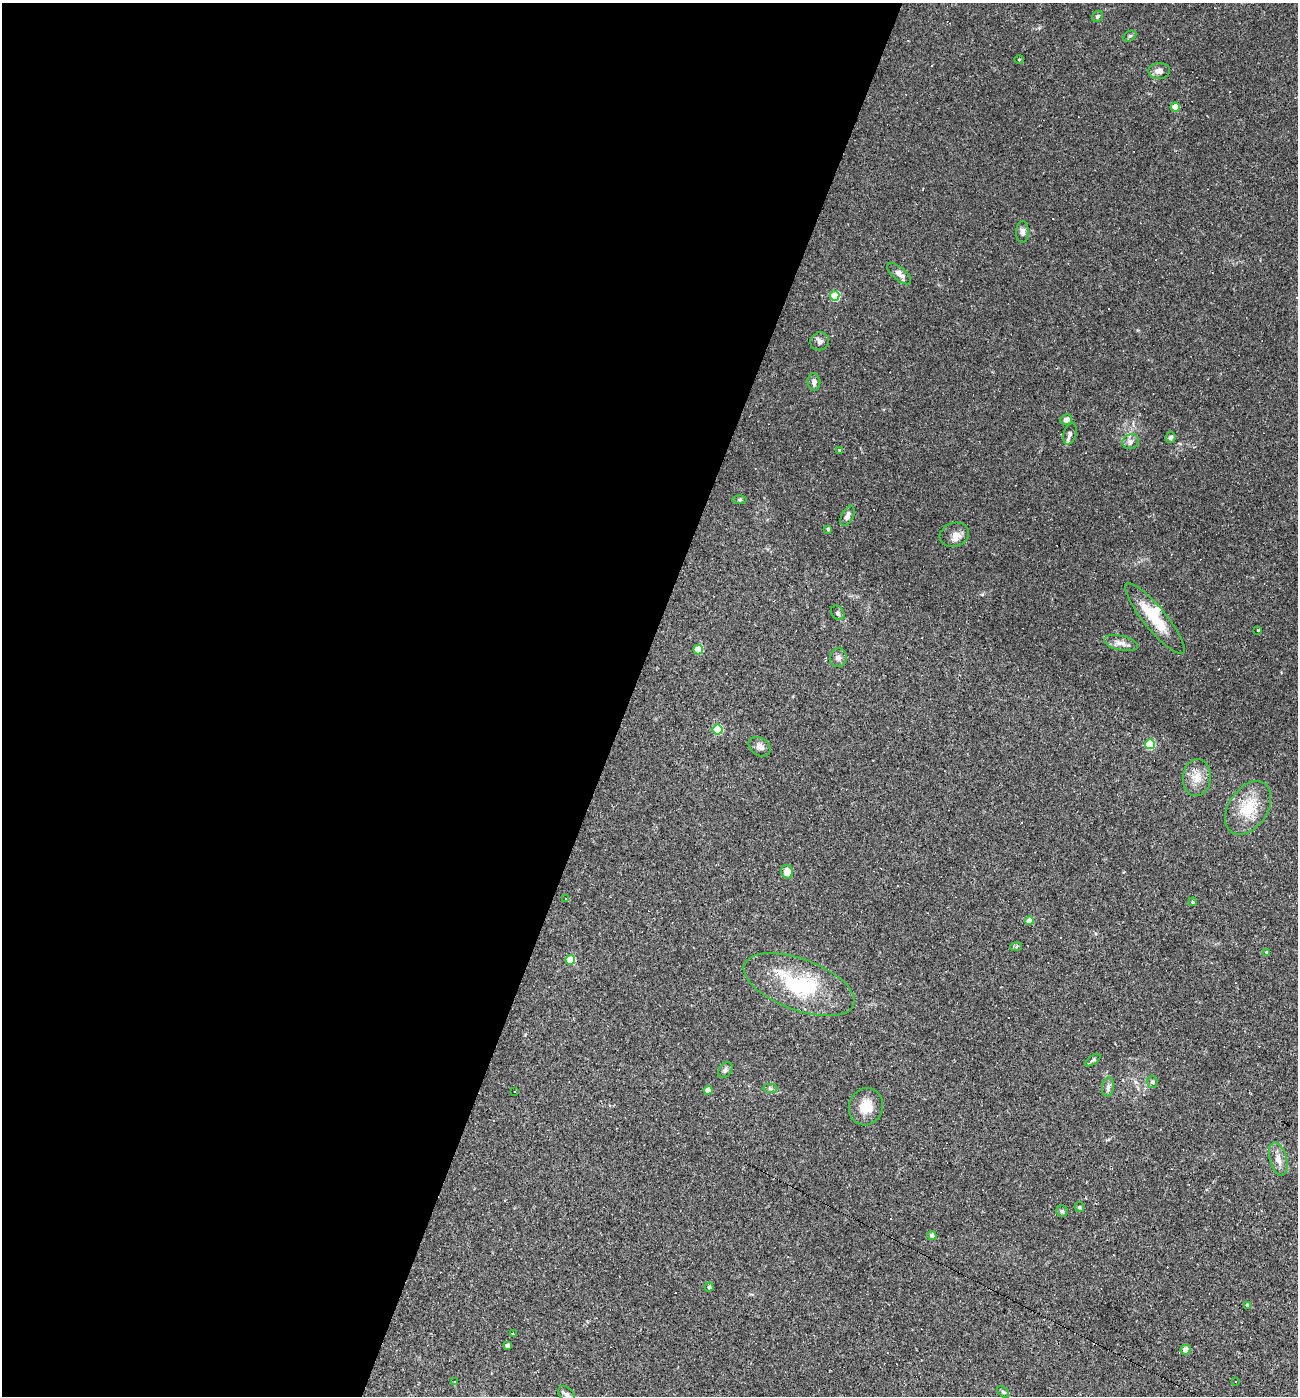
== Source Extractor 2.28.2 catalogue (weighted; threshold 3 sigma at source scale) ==
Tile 5 of 4 x 4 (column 1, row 2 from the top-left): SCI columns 271-1566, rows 2791-4184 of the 5591 x 5579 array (HDU 1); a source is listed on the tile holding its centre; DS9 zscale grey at full resolution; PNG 1300 x 1398 px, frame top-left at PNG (2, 3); each listed source drawn as its Kron ellipse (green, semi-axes under 4 px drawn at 4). Shown black and unused: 49% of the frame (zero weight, under 2 of 3 exposures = <1% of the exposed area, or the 3 px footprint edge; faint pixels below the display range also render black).
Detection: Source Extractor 2.28.2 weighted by HDU 2 'WHT'; one run over the whole footprint, this tile lists its part. Background 0.0501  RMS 0.0055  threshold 0.025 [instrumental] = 3 sigma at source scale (4.5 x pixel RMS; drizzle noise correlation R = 1.50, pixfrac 1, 0.05/0.05 arcsec/px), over >= 5 px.
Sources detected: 78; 17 cosmic-ray / hot-pixel residue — neither listed nor drawn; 2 inside a brighter listed object's ellipse — not listed separately; the other 59 listed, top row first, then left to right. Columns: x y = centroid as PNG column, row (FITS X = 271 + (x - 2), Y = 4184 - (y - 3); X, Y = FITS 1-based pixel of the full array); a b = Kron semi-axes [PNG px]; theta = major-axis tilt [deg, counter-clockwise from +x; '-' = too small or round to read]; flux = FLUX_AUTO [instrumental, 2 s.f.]
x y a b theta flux
1098 16 6 5 - 0.99
1130 36 7 5 27 0.98
1019 59 4 3 - 0.45
1159 71 11 8 3 2.9
1175 107 4 4 - 10
1022 232 11 6 90 2
899 274 14 6 -40 3.3
835 296 5 5 - 25
820 341 9 8 - 2
814 382 9 6 -84 2.4
1066 420 6 5 - 2.6
1070 434 11 6 73 2.1
1171 437 6 5 - 1.6
1131 442 8 7 - 2
840 450 4 3 - 0.47
740 500 7 3 0 0.8
847 516 11 6 64 2.4
828 529 4 3 - 1
954 535 15 12 17 4.2
838 613 8 6 -54 1.1
1155 618 45 11 -51 17
1258 630 3 3 - 2.1
1121 643 17 7 -13 3.6
698 649 5 4 - 18
838 658 9 8 - 2.2
718 730 5 5 - 30
1150 744 5 5 - 29
760 747 12 8 -33 2.4
1197 777 18 14 84 7.1
1248 808 29 19 56 17
787 872 7 6 - 5.6
566 899 3 3 - 0.47
1193 902 4 3 - 0.49
1029 921 4 4 - 5
1016 947 6 4 20 0.66
1266 952 3 3 - 0.58
570 960 5 5 - 19
799 984 58 25 -20 44
1093 1060 9 4 35 1.1
725 1070 9 6 53 1.5
1152 1082 6 5 - 0.96
1108 1087 9 6 80 1.7
770 1088 7 4 -1 1.1
708 1090 4 4 - 6.8
515 1091 2 2 - 0.43
866 1107 19 17 67 9.4
1278 1159 17 8 -75 4.3
1079 1207 5 4 - 0.61
1062 1211 5 5 - 0.92
932 1236 4 4 - 2.1
709 1287 4 4 - 0.77
1248 1305 4 4 - 2
513 1334 3 3 - 1.8
507 1346 4 4 - 1.9
1185 1350 5 5 - 5.1
454 1382 3 3 - 0.49
1236 1382 3 2 - 0.51
1003 1392 7 4 -43 0.8
567 1395 10 6 -47 1.9
Isophote crosses this tile's border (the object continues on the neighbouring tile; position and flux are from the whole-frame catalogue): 1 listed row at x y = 567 1395